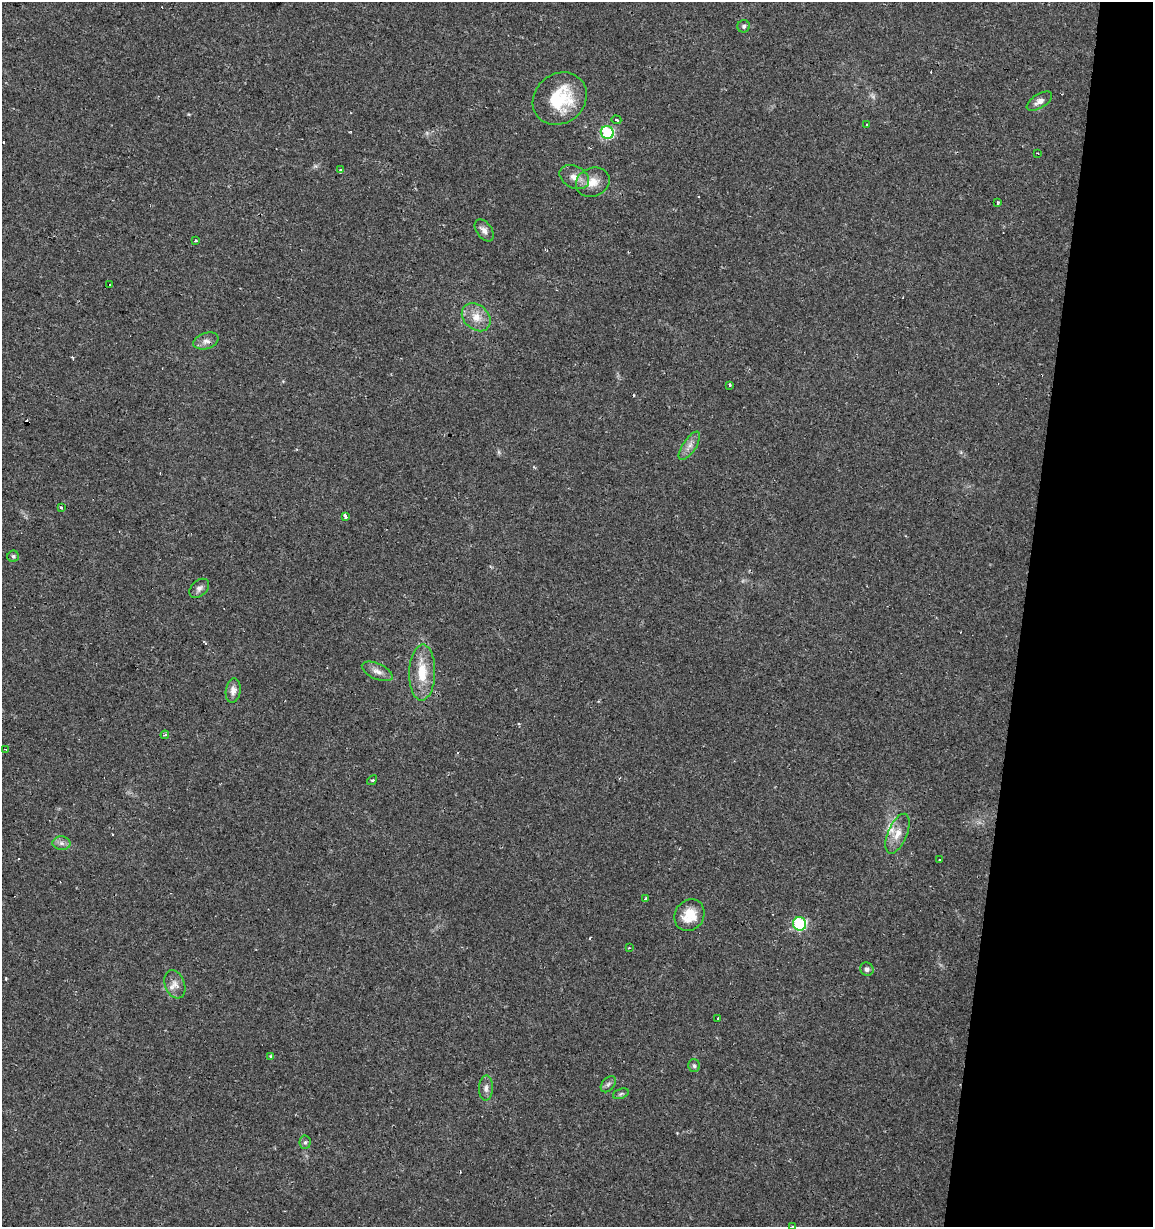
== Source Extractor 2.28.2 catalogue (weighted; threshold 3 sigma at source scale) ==
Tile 8 of 4 x 4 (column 4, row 2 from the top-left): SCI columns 3674-4824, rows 2453-3677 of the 5104 x 4901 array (HDU 1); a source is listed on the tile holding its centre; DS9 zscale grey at full resolution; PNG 1155 x 1229 px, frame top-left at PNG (2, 2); each listed source drawn as its Kron ellipse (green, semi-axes under 4 px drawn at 4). Shown black and unused: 11% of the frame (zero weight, under 2 of 3 exposures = <1% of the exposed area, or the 3 px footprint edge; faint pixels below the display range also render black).
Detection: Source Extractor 2.28.2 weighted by HDU 2 'WHT'; one run over the whole footprint, this tile lists its part. Background 0.0295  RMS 0.0034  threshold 0.0154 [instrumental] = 3 sigma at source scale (4.5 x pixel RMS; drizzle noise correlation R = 1.50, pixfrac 1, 0.0396/0.0396 arcsec/px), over >= 5 px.
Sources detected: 57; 1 too faint to see at this stretch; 10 cosmic-ray / hot-pixel residue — neither listed nor drawn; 1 inside a brighter listed object's ellipse — not listed separately; the other 45 listed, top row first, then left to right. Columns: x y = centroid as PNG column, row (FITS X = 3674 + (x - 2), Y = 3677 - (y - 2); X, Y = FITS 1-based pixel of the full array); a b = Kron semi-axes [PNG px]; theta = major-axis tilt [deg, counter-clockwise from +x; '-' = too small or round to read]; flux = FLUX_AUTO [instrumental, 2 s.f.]
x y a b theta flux
744 26 6 6 - 0.71
560 99 28 24 39 18
1039 101 14 7 32 1.9
616 120 5 3 - 0.46
866 124 3 3 - 0.87
607 132 6 6 - 36
1038 153 3 2 - 0.24
341 170 3 3 - 0.74
574 177 16 11 -27 3.3
593 182 17 14 23 4.6
998 202 3 3 - 0.49
484 230 12 7 -55 1.7
195 241 4 2 - 0.36
109 285 3 2 - 0.41
476 317 16 12 -43 4.6
206 341 13 8 19 1.9
729 385 3 3 - 5.5
689 446 16 6 56 2.2
61 507 3 3 - 1.3
345 516 3 3 - 11
13 556 6 5 - 0.66
199 588 11 7 42 1.4
377 671 16 8 -24 2.3
422 672 28 13 88 8.8
233 691 12 7 82 2
165 735 4 3 - 1.8
6 749 3 3 - 5
372 780 6 3 42 0.48
897 834 21 9 67 4
61 843 9 6 -1 1.3
939 860 3 2 - 0.23
645 898 3 3 - 1.7
690 915 16 14 55 7.2
799 924 7 6 - 36
629 948 3 3 - 0.43
867 969 7 6 - 1.1
175 984 14 10 -70 2.6
718 1018 3 2 - 0.35
271 1057 3 3 - 1.1
694 1066 6 5 - 0.83
608 1084 9 6 50 0.94
486 1088 12 7 88 1.7
621 1094 8 5 21 0.66
305 1142 7 5 85 0.72
793 1226 3 3 - 1.2
Isophote crosses this tile's border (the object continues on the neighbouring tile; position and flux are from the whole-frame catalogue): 1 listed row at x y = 793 1226